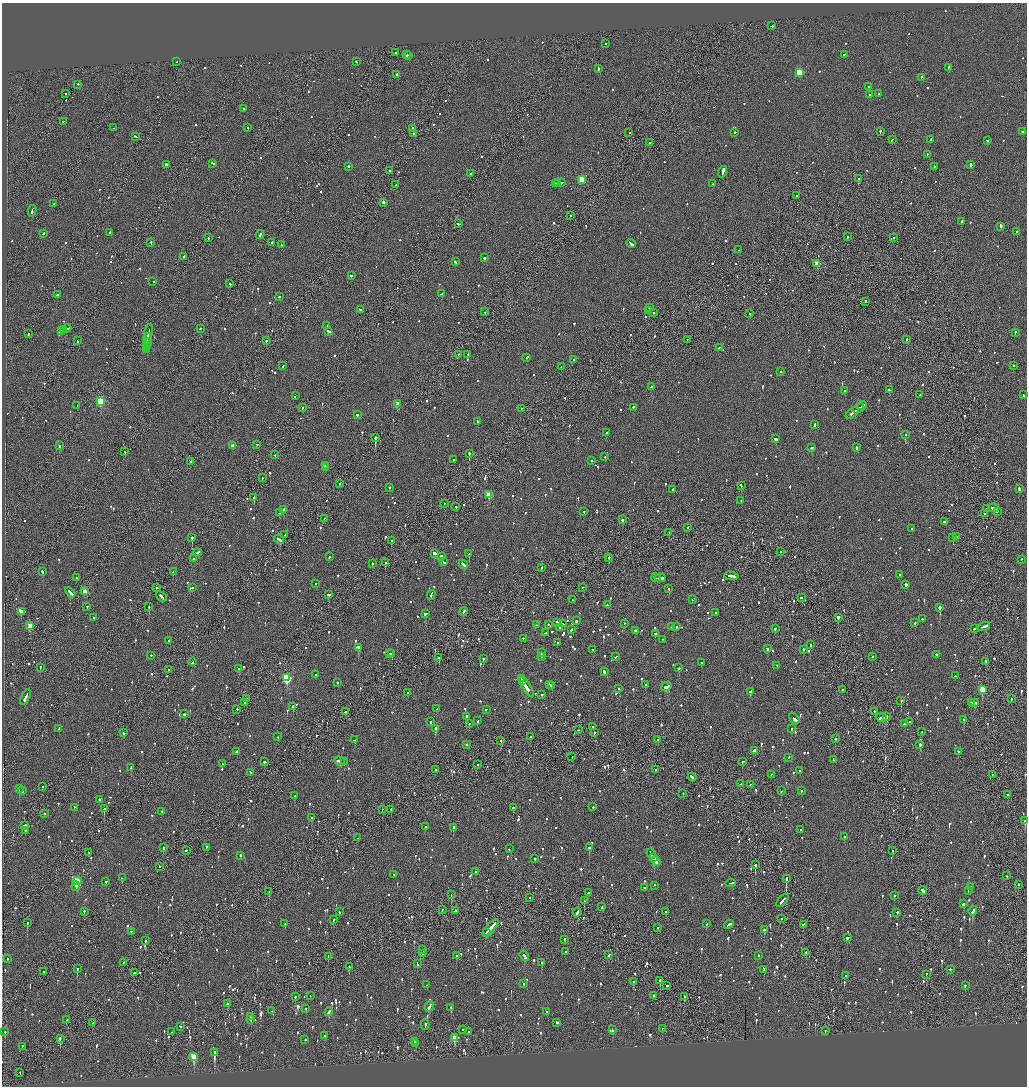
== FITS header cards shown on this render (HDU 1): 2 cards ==
NAXIS1  =                 2050
NAXIS2  =                 2168

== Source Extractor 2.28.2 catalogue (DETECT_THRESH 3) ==
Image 2050 x 2168 px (HDU 1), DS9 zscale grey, zoomed out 1/2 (1 PNG px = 2 x 2 image px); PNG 1029 x 1088 px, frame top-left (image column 2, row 2168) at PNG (2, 3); each listed source drawn as its Kron ellipse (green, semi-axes under 4 px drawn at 4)
Background -0.0967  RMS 0.1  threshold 0.314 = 3 sigma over >= 5 px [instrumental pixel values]
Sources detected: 1486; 46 cannot appear on this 1/2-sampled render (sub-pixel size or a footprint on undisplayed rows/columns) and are neither listed nor drawn; of the other 1440, the 500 brightest by FLUX_AUTO listed and drawn (940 fainter detections omitted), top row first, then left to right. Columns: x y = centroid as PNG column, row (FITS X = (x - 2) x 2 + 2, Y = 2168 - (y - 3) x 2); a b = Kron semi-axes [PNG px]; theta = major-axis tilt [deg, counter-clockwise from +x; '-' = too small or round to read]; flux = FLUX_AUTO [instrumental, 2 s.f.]
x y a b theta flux
772 26 3 2 - 230
606 44 2 2 - 390
395 53 2 2 - 200
407 55 2 2 - 370
844 55 2 2 - 170
409 56 2 1 - 120
177 62 2 1 - 320
356 62 3 2 - 130
949 68 3 2 - 190
598 69 3 2 - 310
799 73 3 3 - 840
397 75 2 2 - 310
921 78 2 2 - 140
78 85 2 2 - 190
868 87 2 2 - 130
66 94 2 1 - 610
879 94 2 1 - 200
869 95 2 2 - 160
243 109 2 2 - 520
63 122 2 2 - 130
114 128 2 1 - 190
248 128 2 2 - 150
413 129 3 1 - 770
880 132 3 2 - 290
1022 132 2 2 - 330
629 133 2 2 - 130
735 133 3 2 - 190
413 134 2 2 - 120
136 137 3 2 - 160
892 140 3 2 - 500
931 140 2 2 - 250
987 141 3 2 - 140
649 143 2 2 - 790
927 155 2 2 - 120
213 164 3 2 - 330
166 165 2 2 - 610
970 165 2 2 - 650
348 167 2 2 - 160
934 167 2 1 - 360
389 171 2 1 - 140
723 172 6 2 73 1800
471 174 2 2 - 470
858 179 3 2 - 1700
582 180 3 3 - 910
558 183 2 2 - 160
562 183 3 2 - 180
556 184 2 2 - 110
713 184 2 2 - 280
396 185 2 1 - 620
797 196 2 2 - 170
383 203 2 2 - 120
54 204 2 2 - 210
32 211 6 2 78 430
570 216 2 2 - 130
962 222 2 2 - 390
459 224 3 2 - 150
1001 227 2 2 - 180
1017 232 2 2 - 230
110 233 3 2 - 160
43 234 3 2 - 290
260 235 4 2 - 480
847 237 2 2 - 130
208 238 2 2 - 160
893 238 2 2 - 140
151 243 3 2 - 210
272 243 2 2 - 2600
631 244 5 2 - 390
281 245 2 1 - 200
739 250 3 2 - 130
184 257 3 2 - 130
485 258 2 2 - 330
455 262 3 2 - 150
817 264 3 2 - 420
351 276 2 2 - 220
153 282 2 2 - 270
230 284 2 2 - 210
442 294 3 2 - 760
57 295 2 2 - 350
280 297 2 2 - 170
865 302 2 1 - 160
649 308 2 2 - 150
360 310 3 2 - 160
649 311 2 2 - 2300
485 312 2 2 - 140
653 313 2 1 - 330
750 314 2 2 - 150
327 326 2 2 - 130
67 329 4 1 - 390
200 329 2 1 - 200
64 330 2 2 - 290
61 331 4 2 - 410
149 332 8 1 79 440
329 332 4 2 - 230
1015 333 2 2 - 120
28 334 2 2 - 270
147 339 6 2 84 460
687 340 2 1 - 140
907 340 2 2 - 120
78 341 2 1 - 240
266 341 2 2 - 210
147 344 2 2 - 230
147 346 3 2 - 230
147 348 2 2 - 260
719 348 2 2 - 120
146 350 2 1 - 210
458 355 2 2 - 250
468 355 2 2 - 1500
527 358 4 2 - 220
573 360 2 2 - 120
283 366 2 2 - 130
1013 366 2 2 - 140
561 367 2 1 - 130
781 372 2 2 - 140
651 387 3 2 - 600
889 390 3 2 - 190
845 391 2 2 - 150
920 395 2 1 - 110
1023 395 2 2 - 130
295 396 2 2 - 120
101 402 3 3 - 1200
398 404 2 2 - 210
77 406 3 1 - 450
862 406 5 1 - 320
303 408 2 2 - 250
633 408 2 2 - 350
521 409 2 2 - 130
858 409 6 2 37 460
852 413 7 2 37 670
357 415 2 2 - 340
478 422 2 2 - 220
815 425 4 2 - 290
606 433 3 2 - 760
906 435 2 2 - 130
375 438 2 2 - 4200
775 439 4 2 - 240
257 445 2 2 - 120
59 446 2 2 - 150
233 446 3 2 - 200
812 448 3 2 - 190
856 448 2 2 - 130
125 452 3 1 - 140
469 454 2 2 - 900
275 455 2 2 - 130
605 457 2 2 - 120
453 460 2 2 - 240
592 461 2 2 - 210
190 462 2 2 - 590
325 466 2 2 - 130
326 468 2 2 - 170
262 478 2 2 - 110
339 484 2 2 - 400
741 486 2 2 - 150
389 488 2 2 - 110
1019 489 3 2 - 280
673 490 3 2 - 630
489 495 3 3 - 570
254 498 2 2 - 490
741 501 2 2 - 150
444 504 2 1 - 190
456 507 2 2 - 190
994 508 5 2 - 380
986 509 4 2 - 210
284 510 2 2 - 150
584 512 2 2 - 110
997 512 2 2 - 150
279 513 2 2 - 350
985 514 2 2 - 160
324 519 2 1 - 110
622 520 2 2 - 120
944 522 3 2 - 160
688 528 2 1 - 120
912 529 2 2 - 130
669 533 2 2 - 180
285 535 2 2 - 120
957 537 4 2 - 230
192 538 2 1 - 4300
953 538 2 2 - 120
279 540 5 2 - 510
392 541 3 2 - 550
781 552 2 2 - 120
198 553 4 2 - 270
435 554 3 2 - 6300
469 554 3 2 - 1200
329 557 2 2 - 170
441 557 2 2 - 5200
608 558 2 1 - 210
194 559 2 2 - 200
609 559 2 1 - 210
1021 560 2 1 - 140
444 562 3 2 - 450
385 563 2 2 - 140
372 564 2 2 - 350
463 565 5 2 - 500
541 568 2 2 - 110
42 572 3 2 - 270
173 572 3 1 - 120
899 575 2 2 - 120
731 576 7 2 -7 500
76 578 2 1 - 110
656 578 4 2 - 330
660 578 5 2 - 450
316 584 2 2 - 190
906 585 3 2 - 650
157 588 2 2 - 150
192 588 2 2 - 200
582 588 2 1 - 130
669 589 2 2 - 180
85 591 3 2 - 310
70 593 6 2 -45 500
329 595 3 2 - 180
431 595 5 2 - 960
161 597 6 2 -40 430
801 598 2 2 - 130
573 600 2 2 - 140
693 600 3 2 - 140
607 605 2 2 - 160
87 607 2 2 - 130
149 607 2 2 - 230
940 608 2 2 - 2000
21 612 3 2 - 300
463 612 4 2 - 230
716 613 2 2 - 160
425 614 3 2 - 210
94 618 2 2 - 130
838 618 2 1 - 1500
922 619 2 2 - 280
576 621 2 2 - 320
557 623 2 2 - 270
915 623 2 2 - 280
564 624 3 2 - 150
625 624 2 1 - 110
536 625 2 2 - 110
548 625 2 2 - 130
30 626 3 3 - 390
672 627 2 2 - 310
676 627 2 2 - 360
984 627 6 2 15 550
560 628 2 2 - 110
775 629 2 2 - 230
974 629 2 2 - 610
571 630 3 2 - 160
635 631 2 2 - 340
545 633 2 2 - 200
655 634 2 2 - 140
523 639 2 2 - 110
663 640 2 1 - 120
169 641 2 2 - 130
558 643 2 2 - 150
810 645 2 2 - 130
358 648 3 2 - 590
767 649 3 2 - 150
593 650 2 2 - 180
803 650 2 2 - 140
542 653 2 2 - 240
390 654 3 2 - 190
391 654 3 2 - 280
937 655 2 2 - 150
151 656 2 2 - 130
541 657 2 2 - 230
616 657 3 2 - 160
872 657 2 2 - 210
439 658 2 1 - 380
483 659 2 2 - 410
193 662 4 2 - 230
986 662 2 2 - 210
701 663 2 2 - 140
777 666 2 1 - 120
40 668 2 2 - 140
679 668 2 2 - 160
239 669 3 2 - 820
169 670 2 1 - 210
604 672 4 2 - 480
316 675 3 2 - 150
955 676 2 1 - 190
287 678 4 3 - 1700
521 679 2 1 - 280
522 681 2 1 - 250
337 683 2 2 - 430
550 685 3 2 - 170
645 685 2 2 - 610
552 686 2 2 - 130
526 687 12 2 -57 910
666 687 5 2 - 1100
619 689 2 2 - 140
842 690 2 2 - 120
982 690 3 3 - 620
750 692 4 2 - 250
407 693 2 2 - 130
542 695 2 2 - 150
25 697 8 2 64 620
246 699 3 2 - 220
1011 699 2 2 - 130
901 701 2 2 - 400
244 703 2 2 - 130
971 703 2 2 - 170
975 703 3 2 - 360
293 707 2 2 - 420
437 709 2 2 - 120
237 710 2 2 - 160
486 710 2 2 - 410
345 712 2 2 - 110
874 712 2 2 - 160
185 714 3 2 - 230
466 717 2 2 - 320
887 717 3 2 - 520
881 718 5 2 - 500
794 719 6 2 -39 370
964 720 2 2 - 410
478 721 3 2 - 460
430 722 2 2 - 280
910 722 2 1 - 200
469 724 2 2 - 120
905 724 3 2 - 130
593 727 2 1 - 150
59 729 3 2 - 150
436 729 3 2 - 760
791 729 2 2 - 110
578 730 2 2 - 110
922 732 2 2 - 140
124 733 2 2 - 190
594 733 2 2 - 230
278 737 2 1 - 140
530 737 2 2 - 330
835 739 2 2 - 110
355 740 2 2 - 140
658 740 2 2 - 810
501 741 2 2 - 450
467 745 2 2 - 340
920 745 3 2 - 260
754 751 3 2 - 290
236 752 2 2 - 200
958 752 2 2 - 170
572 757 2 1 - 120
789 758 2 2 - 120
833 760 3 2 - 140
339 761 5 2 - 690
742 761 2 2 - 140
265 762 2 2 - 230
344 762 2 2 - 320
222 764 2 2 - 200
477 765 2 2 - 140
131 768 4 2 - 190
435 770 2 2 - 110
655 770 2 2 - 370
800 771 2 2 - 130
251 773 3 2 - 210
771 775 2 2 - 130
992 775 2 2 - 170
692 777 4 2 - 370
741 784 2 1 - 200
750 785 2 2 - 120
42 787 2 2 - 130
19 789 2 2 - 390
22 791 3 2 - 160
781 791 2 1 - 270
801 791 2 2 - 120
683 794 2 2 - 120
1008 795 2 2 - 220
295 796 2 2 - 120
99 800 2 2 - 320
593 807 2 2 - 110
74 808 2 2 - 130
513 808 2 2 - 410
104 809 2 2 - 220
382 810 2 2 - 110
391 810 2 2 - 170
162 812 2 2 - 230
44 814 2 2 - 150
312 818 2 2 - 170
1025 821 2 2 - 270
24 826 3 2 - 280
425 827 2 2 - 160
453 828 4 2 - 210
800 830 2 2 - 300
25 831 2 2 - 110
844 837 2 2 - 590
357 838 2 1 - 250
163 848 2 2 - 200
206 848 2 2 - 140
589 848 2 2 - 580
509 849 2 2 - 120
186 851 2 2 - 120
893 851 2 2 - 180
89 853 2 2 - 120
651 854 5 2 - 510
240 856 2 2 - 230
653 858 3 2 - 280
535 859 2 2 - 120
656 861 5 2 - 340
755 865 2 2 - 1100
160 867 2 2 - 180
476 872 2 2 - 190
394 875 2 2 - 160
1007 876 2 1 - 150
122 878 2 2 - 270
786 879 2 2 - 1200
77 881 3 3 - 1100
106 882 2 2 - 120
731 883 5 2 - 410
1018 885 2 2 - 730
654 886 2 2 - 120
76 887 5 2 - 120
971 887 2 2 - 140
645 888 2 2 - 690
923 891 5 2 - 750
968 891 2 1 - 220
269 892 2 1 - 200
588 893 2 2 - 410
451 895 2 1 - 390
894 896 2 2 - 310
530 898 2 1 - 230
584 901 2 2 - 470
783 901 8 2 49 450
963 904 2 2 - 880
601 907 3 2 - 140
442 910 2 2 - 130
455 911 2 2 - 240
973 911 5 2 - 330
84 912 2 2 - 570
339 912 2 2 - 200
666 912 2 2 - 120
577 913 4 2 - 600
897 913 2 2 - 200
782 919 2 2 - 380
334 920 2 2 - 120
27 923 2 2 - 210
285 924 2 2 - 180
707 924 2 2 - 300
729 925 5 2 - 360
803 925 4 2 - 190
491 928 11 2 48 950
658 928 2 2 - 240
764 930 2 2 - 310
131 932 2 2 - 110
486 933 3 2 - 190
847 938 2 2 - 600
564 940 3 1 - 240
145 941 2 2 - 380
423 950 2 2 - 150
565 952 2 1 - 340
806 953 2 1 - 210
422 954 2 2 - 210
609 955 3 2 - 230
457 956 2 2 - 370
524 956 5 2 - 320
758 956 2 2 - 540
328 957 2 1 - 170
7 959 2 2 - 120
123 963 2 2 - 110
542 963 3 2 - 130
417 964 3 2 - 160
349 967 3 2 - 380
77 969 2 2 - 480
764 970 3 2 - 380
950 970 2 2 - 310
43 972 2 2 - 320
134 973 3 2 - 340
926 975 2 1 - 120
846 976 2 2 - 130
660 981 2 2 - 380
633 982 2 2 - 110
524 984 2 2 - 110
427 985 2 2 - 140
667 986 2 2 - 220
965 986 3 2 - 150
310 996 2 1 - 190
654 996 3 2 - 210
295 997 2 2 - 120
684 997 3 2 - 150
227 1004 2 2 - 210
429 1007 5 2 - 450
451 1008 3 2 - 220
306 1009 2 2 - 120
271 1011 2 1 - 200
329 1012 4 2 - 300
547 1012 2 2 - 130
251 1017 4 2 - 110
66 1020 3 2 - 120
251 1020 2 2 - 110
93 1023 2 2 - 120
557 1023 3 2 - 280
425 1025 5 2 - 320
180 1027 2 2 - 170
662 1029 2 1 - 200
462 1030 2 2 - 230
613 1030 2 2 - 260
825 1031 2 2 - 180
5 1032 2 2 - 160
171 1032 2 2 - 130
468 1032 2 2 - 140
324 1036 2 2 - 110
455 1038 3 3 - 540
60 1039 4 2 - 200
305 1040 2 2 - 130
414 1042 4 2 - 240
416 1044 2 2 - 160
22 1047 2 2 - 130
215 1053 3 2 - 2100
194 1057 4 3 - 740
20 1073 2 1 - 160
At the frame edge (FLAGS 8, measured only in part): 1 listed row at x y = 1025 821
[940 fainter detections neither listed nor drawn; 46 sub-pixel or undisplayed-footprint detections neither listed nor drawn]